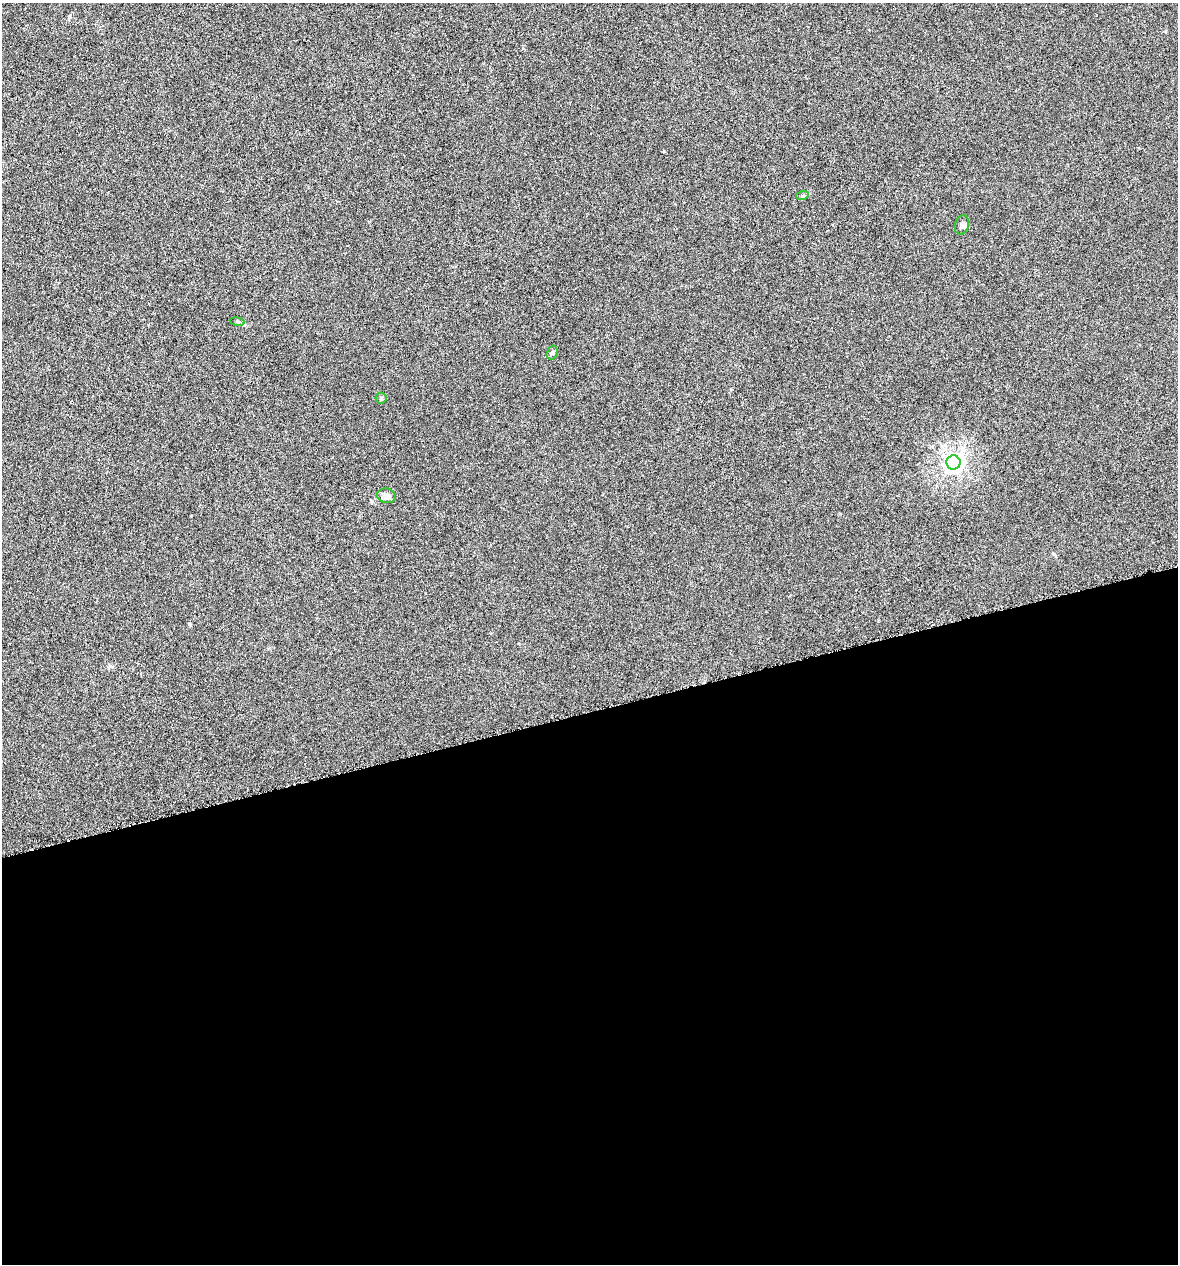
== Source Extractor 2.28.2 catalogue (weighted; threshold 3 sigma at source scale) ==
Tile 15 of 4 x 4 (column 3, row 4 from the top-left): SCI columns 2396-3571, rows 1-1262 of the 4843 x 5052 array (HDU 1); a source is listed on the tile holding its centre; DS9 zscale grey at full resolution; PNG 1180 x 1266 px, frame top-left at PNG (2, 3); each listed source drawn as its Kron ellipse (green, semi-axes under 4 px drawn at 4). Shown black and unused: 44% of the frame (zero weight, under 4 of 8 exposures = <1% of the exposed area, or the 3 px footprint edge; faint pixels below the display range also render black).
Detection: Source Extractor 2.28.2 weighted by HDU 2 'WHT'; one run over the whole footprint, this tile lists its part. Background -0.00911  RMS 0.0022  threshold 0.00881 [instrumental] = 3 sigma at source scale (4.09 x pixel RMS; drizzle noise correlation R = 1.36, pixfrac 0.8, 0.0396/0.0396 arcsec/px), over >= 5 px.
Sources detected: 7; all 7 listed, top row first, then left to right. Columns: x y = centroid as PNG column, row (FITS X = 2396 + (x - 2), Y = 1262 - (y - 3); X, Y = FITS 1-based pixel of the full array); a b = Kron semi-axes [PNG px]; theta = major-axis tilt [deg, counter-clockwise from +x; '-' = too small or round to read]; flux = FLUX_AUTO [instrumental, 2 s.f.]
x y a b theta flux
802 196 6 4 18 0.27
962 225 10 7 73 0.66
237 322 7 4 -8 0.3
552 353 7 5 71 0.38
381 398 5 5 - 0.33
953 462 7 7 - 97
387 496 9 7 -11 1.3